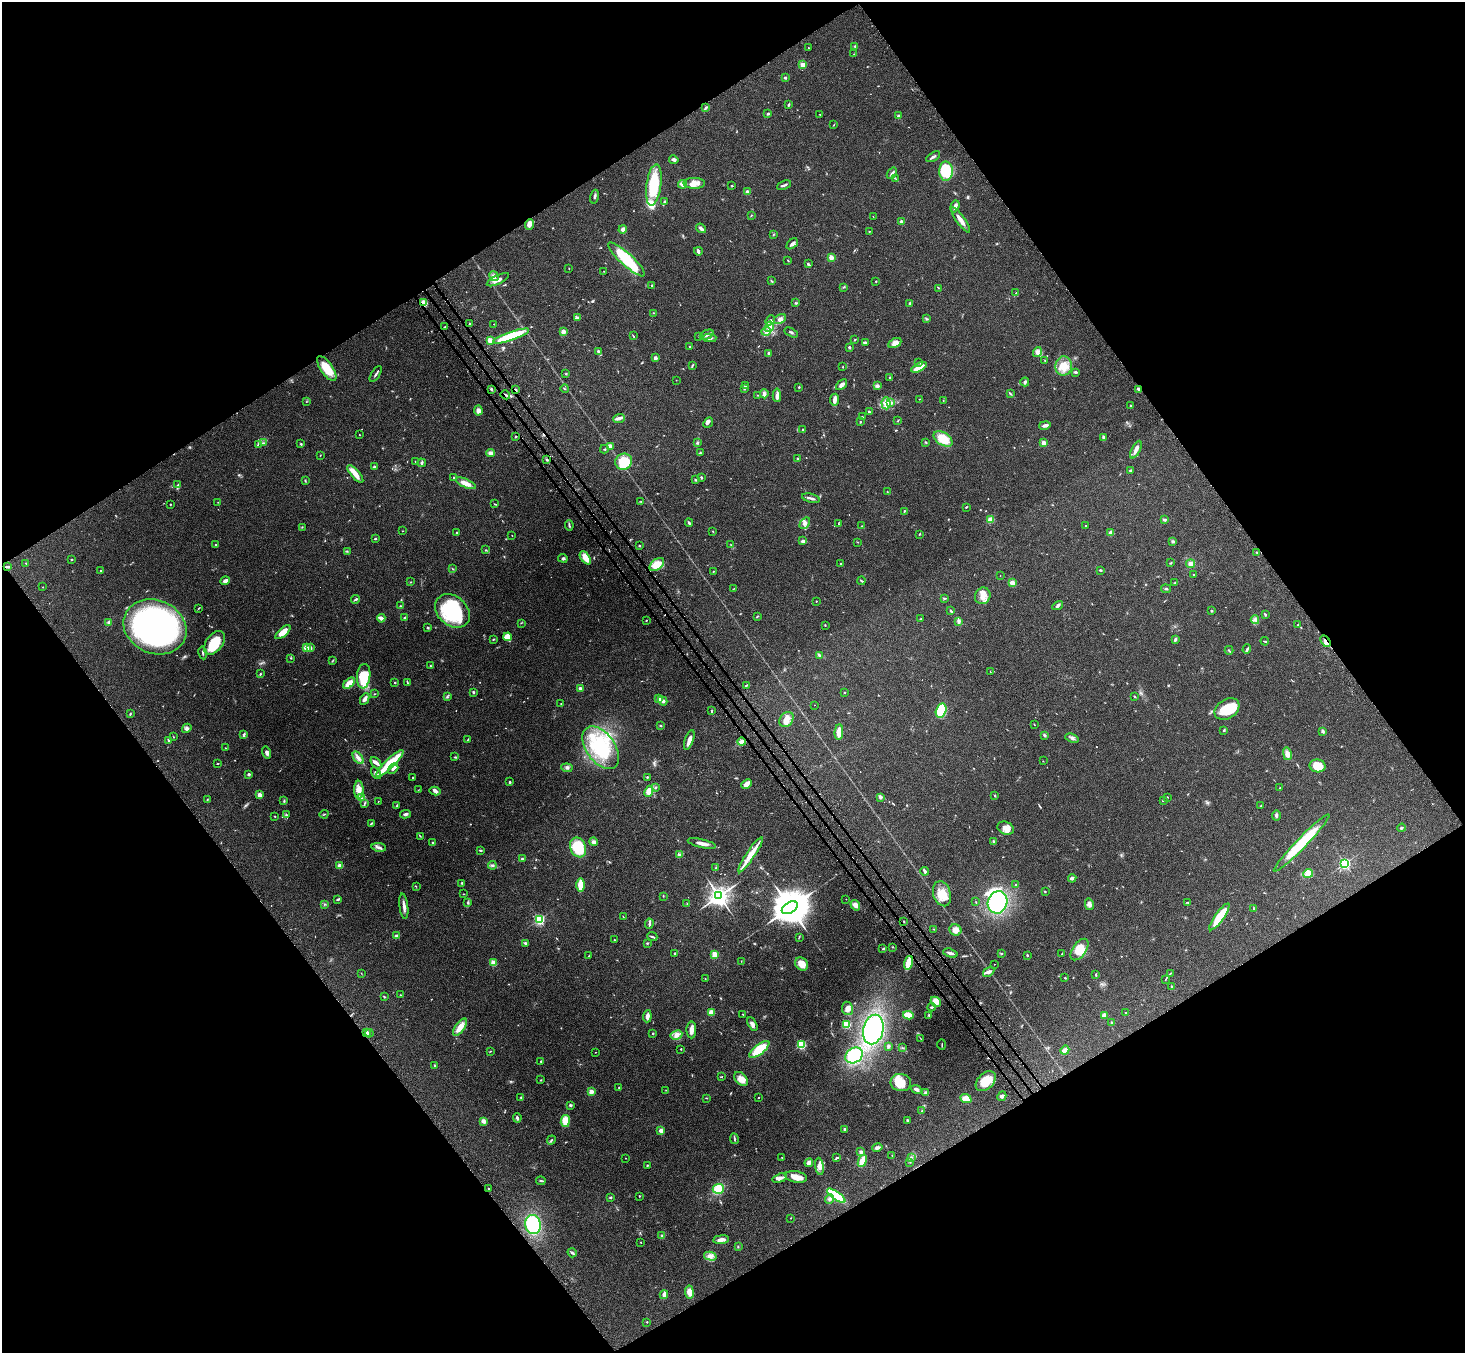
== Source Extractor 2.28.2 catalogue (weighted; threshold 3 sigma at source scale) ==
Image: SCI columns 82-5931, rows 354-5756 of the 6010 x 5974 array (HDU 1 of 3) = the unmasked area's bounding box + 8 px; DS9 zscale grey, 4 x 4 block average (1 PNG px = mean of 4 x 4 image px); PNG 1467 x 1355 px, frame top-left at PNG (2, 2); each listed source drawn as its Kron ellipse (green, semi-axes under 4 px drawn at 4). Shown black and unused: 49% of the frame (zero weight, under 3 of 4 exposures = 5% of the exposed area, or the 3 px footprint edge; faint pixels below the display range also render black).
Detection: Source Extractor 2.28.2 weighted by HDU 2 'WHT'. Background 0.204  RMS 0.0084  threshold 0.0379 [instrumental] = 3 sigma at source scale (4.5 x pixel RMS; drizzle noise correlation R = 1.50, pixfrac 1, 0.05/0.05 arcsec/px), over >= 5 px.
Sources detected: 671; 7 too faint to see at this stretch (4 x 4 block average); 1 inside a brighter object's white glare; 2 cosmic-ray / hot-pixel residue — neither listed nor drawn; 9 coinciding with a brighter row at this scale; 32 inside a brighter listed object's ellipse — not listed separately; of the other 620, all 500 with FLUX_AUTO >= 1.81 (the completeness limit of this list) listed and drawn (120 fainter detections not listed), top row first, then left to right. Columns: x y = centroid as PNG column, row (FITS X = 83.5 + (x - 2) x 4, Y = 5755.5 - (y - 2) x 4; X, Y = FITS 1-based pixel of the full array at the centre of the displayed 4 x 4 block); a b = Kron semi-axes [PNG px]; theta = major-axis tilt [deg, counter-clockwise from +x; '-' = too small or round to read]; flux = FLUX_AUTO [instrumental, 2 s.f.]
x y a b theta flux
855 46 3 2 - 4.8
808 48 2 2 - 2.5
854 54 2 2 - 2.5
803 65 2 2 - 130
785 78 2 2 - 24
788 105 3 2 - 5.8
705 108 4 2 - 6.3
768 114 2 2 - 7.6
820 114 2 2 - 2.2
898 116 2 2 - 24
833 125 2 2 - 1.9
933 157 7 2 32 14
674 160 5 3 - 13
946 171 9 7 -90 160
892 173 6 3 54 13
895 178 3 2 - 3
694 183 11 5 -1 38
683 184 4 4 - 27
654 185 21 7 83 230
784 185 7 2 23 12
732 186 3 2 - 2.8
747 192 2 2 - 69
594 197 7 2 77 9
664 201 3 2 - 4.9
955 206 6 3 69 21
751 215 2 2 - 3
873 216 2 2 - 2.9
961 220 15 3 -54 42
902 222 2 2 - 58
529 224 5 4 - 26
701 228 5 3 - 15
623 229 4 3 - 20
869 231 2 2 - 3.3
773 235 2 2 - 2.9
792 244 7 3 43 13
698 251 4 2 - 18
831 257 2 2 - 130
626 259 24 6 -42 220
788 260 3 2 - 3
808 264 4 2 - 14
569 268 2 2 - 2.5
604 271 2 2 - 1.9
494 276 5 4 - 15
498 280 12 3 26 29
771 281 3 2 - 4.2
876 281 2 2 - 8.6
652 285 2 2 - 5.1
843 287 2 2 - 2.4
939 288 2 2 - 3.1
1016 293 2 2 - 2.5
424 303 4 3 - 42
796 303 3 2 - 3.8
910 303 3 2 - 5.7
654 313 2 2 - 2.1
577 318 4 3 - 8
780 319 6 4 27 19
926 319 3 2 - 3.7
770 320 5 3 - 12
470 323 2 2 - 3.3
494 324 2 2 - 2.9
445 327 3 2 - 4.1
769 327 5 3 - 18
766 331 4 3 - 15
563 332 2 2 - 91
791 332 7 2 -29 8.2
707 335 7 3 25 19
511 336 19 4 19 150
633 336 3 2 - 3.7
698 336 3 2 - 2.9
710 338 7 2 1 16
490 340 2 2 - 180
855 340 3 2 - 3.7
865 342 4 2 - 9.7
895 343 7 4 28 23
690 346 3 2 - 2.5
849 347 2 2 - 20
598 351 3 2 - 7.1
1037 352 5 4 - 16
769 353 2 2 - 34
655 358 2 2 - 51
1045 360 2 2 - 3
919 362 4 2 - 9.1
692 366 2 2 - 3.5
1064 366 9 8 - 65
843 367 2 2 - 2.5
919 367 8 3 27 80
327 369 14 6 -55 100
1075 372 3 2 - 9.2
376 374 9 2 56 9.4
566 374 2 2 - 3.7
890 377 2 2 - 4.3
676 380 2 2 - 2.9
1025 382 4 3 - 8.4
842 385 6 3 42 22
745 386 4 2 - 7.2
877 386 4 3 - 12
799 387 2 2 - 4.8
744 388 3 2 - 5
491 389 3 2 - 6.3
516 389 2 2 - 4.5
565 389 4 2 - 3.8
1138 389 3 2 - 11
764 394 4 3 - 14
1010 394 3 2 - 6.4
505 395 5 2 - 8.1
758 395 2 2 - 2.2
777 395 7 4 -87 17
919 399 2 2 - 2.6
835 400 6 2 83 34
943 401 2 2 - 2
306 402 3 2 - 1.9
891 402 4 3 - 10
886 403 6 4 -86 34
1131 406 2 2 - 13
478 411 5 4 - 23
869 412 2 2 - 11
862 417 3 2 - 4.7
619 418 6 3 21 16
860 421 2 2 - 2.2
898 421 2 2 - 2.4
708 422 6 4 46 12
1045 425 6 2 12 17
803 430 2 2 - 4.2
359 435 2 2 - 2.6
515 437 2 2 - 5.2
1104 438 4 2 - 15
943 439 10 6 -31 110
926 442 3 2 - 3.4
264 443 2 2 - 3.3
697 443 4 2 - 6.7
1044 443 2 2 - 95
258 444 3 2 - 3.6
301 444 3 2 - 4.5
610 446 4 3 - 12
604 449 4 2 - 3.7
1136 450 9 3 64 23
700 452 2 2 - 2.8
491 453 4 3 - 19
320 455 2 2 - 1.9
798 459 2 2 - 18
547 460 2 2 - 7.3
415 461 2 2 - 3.7
624 462 8 8 - 180
422 463 4 2 - 9
374 467 3 2 - 12
1131 470 2 2 - 2.3
355 474 11 4 -48 47
454 477 2 2 - 9.8
701 477 3 2 - 4.2
695 480 2 2 - 4.6
305 481 3 2 - 3.2
466 483 11 4 -24 44
178 485 4 2 - 6.2
887 492 3 2 - 3.2
811 498 9 2 -14 13
641 501 2 2 - 2.2
218 502 2 2 - 1.8
170 504 2 2 - 2.8
494 504 3 2 - 3.5
966 507 3 2 - 3.6
904 511 2 2 - 3.5
991 520 3 2 - 52
1164 520 3 3 - 7.4
689 523 4 2 - 8.5
805 523 6 4 54 19
838 524 2 2 - 2.4
569 525 5 2 - 7.4
1085 525 2 2 - 4
862 526 2 2 - 7.2
302 527 2 2 - 2
402 531 2 2 - 2
713 531 2 2 - 2.8
457 533 2 2 - 14
1111 533 3 2 - 35
512 535 2 2 - 2.4
919 535 2 2 - 2.8
375 539 2 2 - 11
803 541 3 2 - 15
1173 541 3 3 - 7.3
857 542 2 2 - 2.3
216 544 2 2 - 5.9
731 545 2 2 - 2.7
639 546 2 2 - 3.1
486 550 3 2 - 2.7
347 551 2 2 - 2.7
1257 552 2 2 - 4.3
563 558 5 3 - 8
585 558 7 4 -54 53
71 559 3 2 - 3.1
26 563 2 2 - 2.9
1171 563 3 2 - 3.5
657 564 8 5 38 73
841 564 2 2 - 3.3
1191 564 4 4 - 13
7 567 3 2 - 9.3
452 569 2 2 - 1.8
1100 570 3 2 - 5.3
100 571 2 2 - 6.3
713 571 3 2 - 2.9
1000 575 2 2 - 2
1193 575 2 2 - 3.3
225 581 5 3 - 19
862 581 4 2 - 5.6
411 582 3 2 - 2.5
1012 583 4 3 - 23
1175 583 3 2 - 2.2
43 587 2 2 - 3.4
734 588 2 2 - 2.3
1166 589 5 2 - 5.6
983 596 8 7 - 44
944 598 2 2 - 4.2
355 599 4 2 - 6.2
816 601 2 2 - 2.9
401 606 2 2 - 3.2
1058 606 6 2 30 9.7
198 609 3 2 - 2.7
452 611 19 14 -41 400
951 611 3 2 - 6.4
1212 611 2 2 - 4.6
1265 615 2 2 - 7.7
757 616 3 2 - 4.1
381 618 4 2 - 27
405 618 3 2 - 8.5
921 619 3 2 - 2.9
646 620 2 2 - 3.5
1255 620 4 2 - 7
959 621 2 2 - 2.6
109 622 3 3 - 9.1
521 623 2 2 - 2.6
825 625 2 2 - 2.7
1298 625 2 2 - 2.9
155 627 32 26 -23 1500
428 628 2 2 - 7
283 632 9 4 41 56
508 637 4 4 - 56
493 639 3 2 - 3.4
1175 639 4 2 - 9.2
1265 641 4 2 - 4.9
1326 641 6 2 -57 14
214 643 13 8 52 150
306 648 2 2 - 160
311 648 2 2 - 26
1247 649 5 2 - 7.1
1229 650 4 2 - 5
203 653 6 2 -78 6.1
820 656 3 3 - 7.1
291 658 2 2 - 2.4
332 661 3 2 - 3.4
431 666 2 2 - 2.4
990 671 3 2 - 2.5
260 674 2 2 - 5.2
364 676 12 6 84 180
395 682 2 2 - 4.3
407 682 4 2 - 4.8
349 683 7 4 42 52
746 685 3 2 - 4.2
580 688 2 2 - 49
473 692 2 2 - 8.7
844 692 2 2 - 3.2
374 694 2 2 - 2.7
1134 696 2 2 - 7.2
447 697 3 2 - 5
659 698 2 2 - 87
365 699 6 3 64 18
663 701 5 3 - 11
561 704 2 2 - 2.1
814 705 2 2 - 2.2
1227 709 13 9 32 140
712 711 3 2 - 7
941 711 7 5 74 160
130 714 3 2 - 5.1
786 719 8 6 51 41
1034 725 3 2 - 2.3
660 726 3 2 - 3.5
187 728 5 4 - 13
1224 730 3 2 - 5.4
1323 731 2 2 - 15
839 732 8 3 86 58
244 735 3 2 - 7.5
1044 735 3 3 - 6.1
173 737 2 2 - 2.6
1072 738 7 3 -19 12
169 740 2 2 - 26
468 740 2 2 - 2.1
689 740 10 2 71 36
741 742 4 3 - 32
225 748 2 2 - 2
601 748 24 14 -55 260
266 752 6 3 -74 14
1287 754 6 4 -77 25
455 757 3 2 - 4
358 758 7 3 -53 22
1043 761 2 2 - 2
218 763 3 2 - 2.9
376 763 6 3 -50 20
390 763 18 4 44 220
1317 766 8 6 -12 89
567 768 5 2 - 9.4
393 769 6 3 40 14
376 773 6 3 -58 14
249 774 2 2 - 9.9
647 777 2 2 - 5.2
413 778 3 2 - 4.1
510 782 2 2 - 7.9
746 784 6 3 44 40
656 787 2 2 - 5.5
1280 788 2 2 - 4.9
359 790 9 4 -90 44
418 790 2 2 - 1.8
435 791 5 4 - 14
649 791 6 4 64 42
259 795 2 2 - 97
995 796 3 2 - 3.7
880 797 4 3 - 13
1167 797 2 2 - 3.9
361 798 3 3 - 7.8
207 800 2 2 - 2.2
284 801 3 2 - 4.7
378 801 2 2 - 2
1163 801 3 2 - 4.1
364 804 3 2 - 5
397 805 3 2 - 5.1
1261 806 2 2 - 2.2
324 814 4 2 - 4.7
405 814 5 3 - 12
286 815 4 2 - 6.8
1276 815 5 3 - 9.8
275 816 2 2 - 2.2
371 823 3 2 - 6.9
1006 828 8 6 -21 35
1401 828 4 2 - 6
420 836 4 2 - 3.2
594 842 4 4 - 12
994 842 3 2 - 2.8
433 843 3 2 - 6.6
702 843 14 3 -13 28
1302 843 39 5 46 250
379 847 7 3 -8 15
578 847 10 7 -68 200
480 850 3 2 - 5.8
680 854 3 2 - 5.2
751 855 21 4 56 98
522 859 3 2 - 4.2
1345 863 2 2 - 900
492 865 4 3 - 8.7
340 866 2 2 - 120
716 868 3 2 - 4.3
925 871 4 2 - 20
1308 874 5 4 - 22
1072 878 4 3 - 15
462 883 3 2 - 3.3
581 885 7 3 89 110
1016 885 2 2 - 3.1
416 886 2 2 - 2
1045 891 2 2 - 2
463 894 3 2 - 2.6
942 894 13 8 -73 71
663 896 2 2 - 3.1
719 896 4 3 - 4100
338 899 4 2 - 7.4
846 899 2 2 - 2.9
468 902 4 2 - 5.9
976 902 2 2 - 2
998 902 11 9 72 410
1188 902 2 2 - 3.2
325 904 2 2 - 3.5
687 904 2 2 - 1.9
1089 904 6 3 -77 20
855 905 5 4 - 27
404 906 13 2 -83 25
790 908 9 5 31 22000
1253 909 2 2 - 2.9
623 917 3 2 - 2.1
1219 917 16 4 54 130
539 919 2 2 - 720
904 921 2 2 - 3.1
649 924 5 2 - 12
933 929 2 2 - 2.5
955 930 6 5 - 33
396 936 3 3 - 6.4
652 937 5 2 - 7.1
799 937 2 2 - 2.1
614 940 2 2 - 2.5
525 943 3 2 - 7.8
647 943 3 2 - 4.5
892 947 2 2 - 2.9
883 949 3 2 - 3.8
1080 949 12 6 55 78
674 953 2 2 - 14
950 953 7 2 -17 18
714 954 2 2 - 200
1002 954 2 2 - 2.1
1062 954 3 2 - 3.3
1027 955 2 2 - 15
589 956 2 2 - 4.1
741 961 2 2 - 1.8
493 963 2 2 - 110
908 963 7 3 76 110
802 964 7 6 - 51
994 964 2 2 - 2.5
989 972 6 4 33 13
361 973 3 2 - 2.1
1170 973 4 2 - 4
1096 975 4 2 - 5.8
1065 978 2 2 - 9.9
705 979 2 2 - 2
1166 979 3 2 - 3.3
1172 987 3 2 - 4.5
400 995 2 2 - 3.3
384 997 3 2 - 3.7
936 1002 5 4 - 58
932 1007 4 3 - 7.6
847 1008 6 5 - 29
711 1012 2 2 - 150
1126 1013 2 2 - 3.5
743 1014 2 2 - 2.8
908 1015 5 3 - 64
929 1015 3 2 - 4.8
1104 1015 3 3 - 17
647 1016 6 3 85 21
1112 1022 2 2 - 2.1
752 1024 7 4 -61 18
847 1024 2 2 - 340
460 1027 10 4 54 48
691 1030 8 5 -89 26
873 1030 15 10 77 500
366 1033 4 3 - 18
369 1033 4 2 - 6.5
653 1033 2 2 - 12
676 1035 6 4 28 32
920 1038 2 2 - 2
942 1044 5 2 - 3.8
801 1045 2 2 - 540
888 1046 3 3 - 8.1
903 1048 2 2 - 2.9
681 1049 2 2 - 5.9
759 1049 12 5 38 170
1065 1050 5 3 - 32
490 1051 2 2 - 2.5
595 1052 2 2 - 2.1
854 1055 9 7 35 250
541 1061 3 2 - 4.3
435 1066 3 2 - 5.5
722 1077 2 2 - 2.4
741 1079 8 5 -44 40
541 1080 2 2 - 2.6
986 1081 12 8 45 99
901 1082 10 8 -8 82
619 1087 2 2 - 3
916 1089 5 3 - 15
666 1090 3 2 - 2.9
591 1092 2 2 - 130
926 1093 4 3 - 17
1002 1096 5 4 - 13
521 1097 2 2 - 4.7
706 1098 2 2 - 2.9
758 1098 2 2 - 6.7
966 1099 6 4 -22 45
570 1105 2 2 - 33
922 1111 3 2 - 3.6
517 1118 4 2 - 9.4
908 1120 2 2 - 6.1
483 1121 2 2 - 100
565 1121 6 4 82 86
845 1129 2 2 - 33
661 1130 2 2 - 71
734 1139 5 2 - 6.1
551 1140 5 2 - 5.7
877 1148 5 3 - 14
861 1152 3 3 - 10
892 1155 2 2 - 4.2
911 1157 2 2 - 3.4
625 1158 2 2 - 4.2
782 1158 2 2 - 2.2
837 1158 3 2 - 4.4
862 1161 6 3 68 87
910 1162 2 2 - 2
809 1163 4 3 - 19
647 1165 3 2 - 3.6
819 1166 8 4 -82 25
796 1177 11 5 -11 38
780 1178 8 2 17 19
541 1181 5 2 - 6
489 1188 2 2 - 9
718 1189 5 5 - 97
639 1196 2 2 - 9.1
836 1196 11 3 -35 340
610 1197 3 2 - 4
830 1199 5 4 - 15
791 1218 2 2 - 1.8
533 1225 10 7 -75 270
662 1236 3 3 - 7
721 1240 8 3 6 25
641 1242 2 2 - 2.3
738 1247 2 2 - 3
572 1253 5 3 - 7.8
710 1256 6 4 -14 22
689 1292 6 4 -82 41
664 1295 4 2 - 37
647 1322 2 2 - 4.1
Overlapping masked pixels (flux is a lower limit): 8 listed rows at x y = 424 303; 516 389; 1138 389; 505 395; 515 437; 547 460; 1326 641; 908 963
Diffuse or blended objects may show on this block-average render without a row.